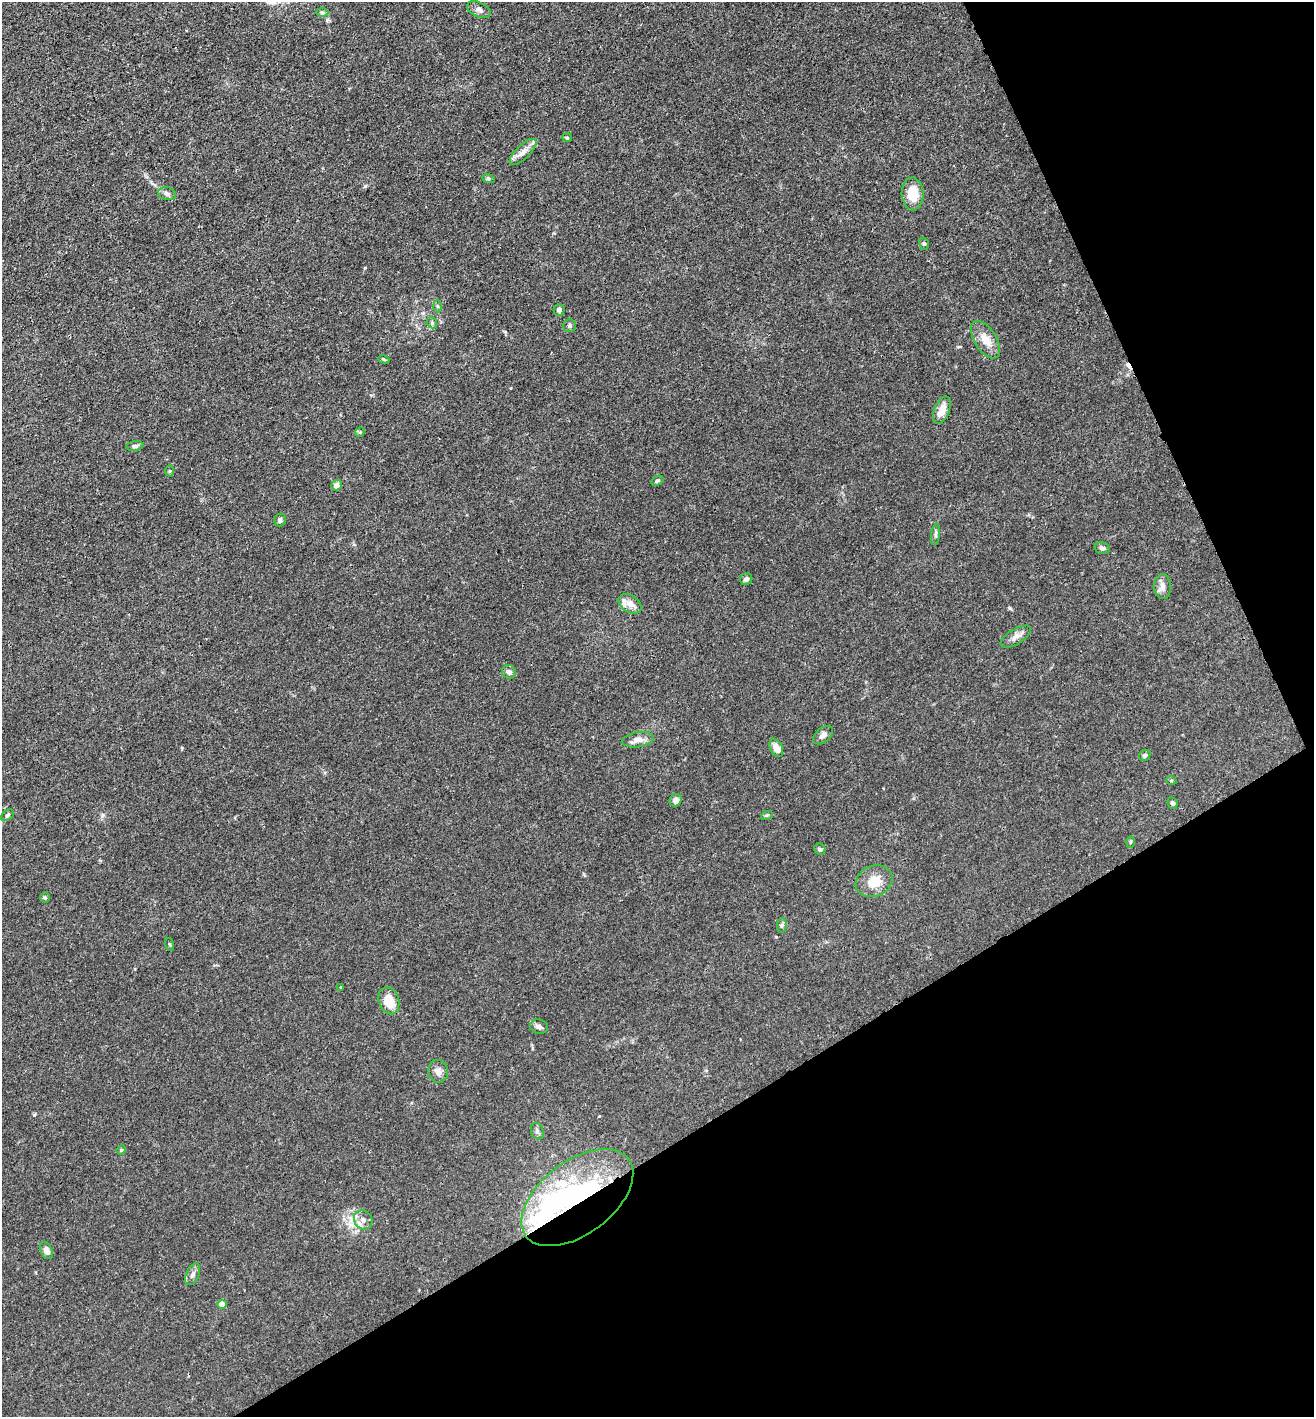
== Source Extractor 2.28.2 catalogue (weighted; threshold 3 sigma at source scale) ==
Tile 12 of 4 x 4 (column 4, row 3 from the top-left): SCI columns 4135-5446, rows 1497-2911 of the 5777 x 5823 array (HDU 1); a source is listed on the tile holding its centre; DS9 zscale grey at full resolution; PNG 1316 x 1419 px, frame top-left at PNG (2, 2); each listed source drawn as its Kron ellipse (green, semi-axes under 4 px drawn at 4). Shown black and unused: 27% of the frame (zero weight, under 3 of 4 exposures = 7% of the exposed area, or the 3 px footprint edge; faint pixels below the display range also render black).
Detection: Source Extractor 2.28.2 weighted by HDU 2 'WHT'; one run over the whole footprint, this tile lists its part. Background 0.027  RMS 0.003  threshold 0.0137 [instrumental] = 3 sigma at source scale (4.5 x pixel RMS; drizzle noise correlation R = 1.50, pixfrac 1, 0.05/0.05 arcsec/px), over >= 5 px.
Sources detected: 61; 3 inside a brighter object's white glare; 1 cosmic-ray / hot-pixel residue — neither listed nor drawn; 3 inside a brighter listed object's ellipse — not listed separately; the other 54 listed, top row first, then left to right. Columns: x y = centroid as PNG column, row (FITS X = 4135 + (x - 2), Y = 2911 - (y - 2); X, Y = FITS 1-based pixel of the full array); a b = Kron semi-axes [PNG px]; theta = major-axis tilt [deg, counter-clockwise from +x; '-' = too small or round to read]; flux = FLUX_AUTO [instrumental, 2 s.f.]
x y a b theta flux
479 10 13 7 -25 1.4
322 13 6 4 -2 0.48
567 138 5 4 - 0.36
523 152 17 7 44 2.3
488 178 6 4 -19 0.45
167 194 9 6 -9 0.9
913 194 16 11 -86 5.6
924 244 6 5 - 0.5
438 306 6 4 -88 0.41
559 310 6 5 - 0.9
432 323 6 4 -48 0.46
569 326 6 6 - 0.56
986 340 21 11 -57 3.7
384 359 6 3 -21 0.34
942 410 14 7 67 3.2
360 432 5 4 - 0.37
135 446 8 5 11 0.78
170 471 5 3 - 0.29
657 481 6 4 28 0.45
336 485 5 5 - 1.5
280 520 6 5 - 0.74
936 534 11 4 81 0.67
1102 548 8 5 -14 0.82
746 579 6 5 - 0.93
1163 587 12 8 -88 1.6
630 604 12 8 -32 2.3
1016 637 17 7 31 1.8
509 672 7 6 - 1.2
823 735 11 7 39 1.3
638 740 16 7 9 2.1
776 748 9 6 -64 2.7
1145 755 6 5 - 0.55
1171 780 5 3 - 0.26
676 800 6 6 - 1.3
1173 803 6 4 -63 0.6
7 815 7 5 41 0.54
767 815 6 4 18 0.36
1130 842 6 4 88 0.35
820 849 6 5 - 0.54
874 881 19 15 25 5.1
45 898 5 5 - 0.42
782 925 7 5 83 0.53
170 944 7 3 -71 0.31
341 987 3 3 - 0.27
389 1001 14 10 -72 5.5
539 1027 9 7 -16 0.95
438 1071 11 10 - 1.7
537 1131 8 6 -71 0.8
121 1150 5 4 - 0.35
577 1198 64 36 37 48
363 1220 10 8 -49 1.7
47 1251 9 6 -64 1.6
193 1274 11 6 66 1.2
222 1304 4 4 - 4.6
Overlapping masked pixels (flux is a lower limit): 1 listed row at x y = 577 1198
Unlisted compact peaks at least as high as the median listed source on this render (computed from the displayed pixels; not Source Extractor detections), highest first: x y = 1010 608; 34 1115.